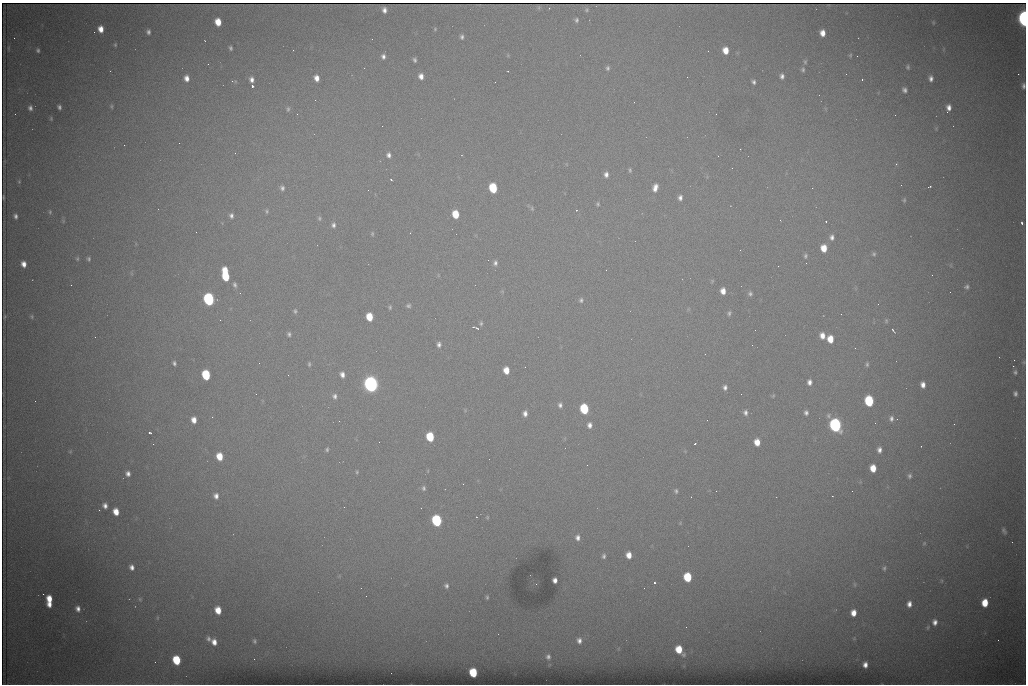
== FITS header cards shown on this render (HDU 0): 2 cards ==
NAXIS1  =                 1024 /fastest changing axis
NAXIS2  =                  682 /next to fastest changing axis

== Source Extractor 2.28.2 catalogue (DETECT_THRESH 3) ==
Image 1024 x 682 px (HDU 0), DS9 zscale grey, 1 PNG px = 1 image px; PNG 1028 x 686 px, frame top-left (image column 1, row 682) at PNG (2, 3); no overlay
Background 4540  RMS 44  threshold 132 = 3 sigma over >= 5 px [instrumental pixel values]
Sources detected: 220; all 220 listed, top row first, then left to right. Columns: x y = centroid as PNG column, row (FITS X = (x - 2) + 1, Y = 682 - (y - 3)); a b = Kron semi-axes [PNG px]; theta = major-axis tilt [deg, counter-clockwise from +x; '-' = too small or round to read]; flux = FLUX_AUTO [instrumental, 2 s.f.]
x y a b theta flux
384 10 5 4 - 1.3e+04
587 10 6 5 - 4.9e+03
1024 18 9 4 -86 9.4e+05
576 20 6 5 - 6.5e+03
218 22 6 5 - 4.9e+04
933 22 5 4 - 3.1e+03
101 29 6 5 - 2.8e+04
435 29 5 4 - 3.2e+03
148 32 5 4 - 7.8e+03
822 33 6 5 - 2.5e+04
462 37 5 4 - 7.3e+03
14 38 2 2 - 1.3e+03
115 45 5 4 - 3.4e+03
8 48 5 3 - 2.3e+03
231 48 4 3 - 5.3e+03
38 50 5 4 - 5.6e+03
726 50 6 5 - 3.8e+04
850 55 5 3 - 3.6e+03
383 56 6 5 - 1.0e+04
857 56 2 2 - 1.5e+03
415 60 4 3 - 6.1e+03
805 62 6 5 - 5.0e+03
208 64 3 2 - 2.9e+03
908 67 6 5 - 5.4e+03
608 68 6 5 - 6.7e+03
803 70 6 5 - 6.0e+03
1018 74 2 2 - 1.5e+04
421 76 6 5 - 1.8e+04
782 76 6 4 -87 1.0e+04
187 78 6 5 - 1.9e+04
316 78 6 5 - 2.2e+04
931 78 6 5 - 1.3e+04
252 79 6 5 - 1.5e+04
862 79 3 2 - 5.2e+03
754 82 4 4 - 7.1e+03
252 86 3 3 - 1.0e+05
1023 86 8 5 -88 9.7e+03
904 90 6 5 - 9.6e+03
111 106 6 4 -74 4.2e+03
59 107 4 4 - 7.2e+03
30 108 5 5 - 9.5e+03
949 108 7 5 84 1.7e+04
288 109 8 5 83 6.7e+03
947 112 2 2 - 3.1e+03
297 114 3 3 - 2.9e+03
51 118 5 4 - 3.2e+03
382 126 2 2 - 1.6e+03
179 143 2 2 - 3.7e+03
124 145 2 2 - 1.9e+03
740 149 2 2 - 2.9e+03
235 153 2 2 - 1.5e+03
389 155 6 5 - 1.1e+04
896 164 4 3 - 3.0e+03
630 170 6 4 -89 4.9e+03
606 174 6 5 - 1.3e+04
391 179 3 2 - 4.3e+03
19 182 5 5 - 4.1e+03
901 185 2 2 - 1.6e+03
930 187 4 2 - 3.0e+03
282 188 6 6 - 8.6e+03
493 188 7 5 -78 1.6e+05
655 188 9 6 74 2.2e+04
812 188 3 2 - 4.0e+03
368 190 2 2 - 8.6e+03
4 197 4 2 - 3.0e+03
680 198 6 5 - 1.1e+04
904 200 6 4 89 4.3e+03
598 204 5 4 - 4.6e+03
532 208 7 5 -70 5.3e+03
576 210 3 2 - 6.1e+03
267 211 6 5 - 4.8e+03
50 212 6 4 88 4.3e+03
456 214 6 5 - 7.5e+04
15 216 5 4 - 8.7e+03
231 216 6 5 - 8.9e+03
319 218 6 6 - 5.5e+03
780 220 3 2 - 2.6e+03
826 221 3 2 - 1.9e+03
1022 223 4 3 - 5.1e+03
333 225 6 5 - 8.9e+03
372 234 6 4 -90 4.1e+03
832 237 6 5 - 1.1e+04
824 248 6 5 - 4.4e+04
874 254 6 5 - 5.7e+03
805 256 6 4 81 5.7e+03
77 259 6 4 90 4.3e+03
89 259 5 4 - 5.3e+03
488 260 2 2 - 1.9e+03
495 263 7 6 - 9.3e+03
806 263 2 2 - 1.4e+03
24 264 6 4 -72 2.0e+04
778 266 3 2 - 2.1e+03
606 270 2 2 - 1.5e+03
225 271 7 3 -90 3.8e+04
226 276 10 6 -75 1.1e+05
71 285 2 2 - 7.1e+03
235 285 6 4 -70 6.9e+03
967 287 7 6 - 7.4e+03
723 291 6 5 - 2.4e+04
750 293 6 6 - 7.0e+03
209 299 7 6 - 6.4e+05
581 300 6 5 - 6.9e+03
408 306 7 5 1 6.4e+03
390 307 6 4 81 4.7e+03
295 311 5 5 - 5.3e+03
729 313 7 5 73 6.0e+03
841 314 2 2 - 2.3e+03
32 316 6 5 - 4.4e+03
4 317 3 2 - 2.7e+03
369 317 6 5 - 7.0e+04
886 321 6 5 - 4.6e+03
481 323 7 4 81 5.4e+03
476 328 7 2 -22 5.1e+03
755 330 2 2 - 1.3e+03
893 331 7 3 -51 4.0e+03
289 334 5 4 - 6.4e+03
822 336 6 5 - 2.3e+04
830 339 6 5 - 4.6e+04
439 344 7 5 -85 1.0e+04
752 345 2 2 - 4.2e+03
1014 360 2 2 - 2.5e+03
1024 362 6 5 - 5.1e+03
174 363 4 3 - 6.2e+03
259 363 2 2 - 1.7e+03
309 364 6 4 -90 4.6e+03
867 364 6 4 90 5.4e+03
1013 366 2 2 - 2.2e+04
525 367 2 2 - 1.8e+03
506 370 6 5 - 3.7e+04
1015 372 7 6 - 7.4e+03
206 375 7 5 -76 1.9e+05
288 375 2 2 - 1.7e+03
342 375 6 5 - 1.5e+04
809 382 6 5 - 1.4e+04
371 384 8 7 - 1.6e+06
923 385 6 4 -78 1.8e+04
725 387 7 6 - 1.1e+04
1015 393 6 5 - 9.0e+03
256 394 2 2 - 1.8e+03
334 396 7 6 - 1.0e+04
773 396 6 3 46 3.4e+03
35 401 2 2 - 1.5e+03
869 401 7 6 - 2.3e+05
560 405 6 6 - 9.0e+03
584 409 7 5 -79 1.9e+05
745 412 8 6 -72 1.1e+04
525 413 6 4 -87 1.4e+04
806 413 6 5 - 9.2e+03
891 418 7 5 -86 9.6e+03
194 420 6 5 - 2.4e+04
339 421 2 2 - 1.5e+03
875 423 2 2 - 1.7e+03
954 424 2 2 - 9.7e+03
589 425 6 5 - 1.3e+04
835 425 7 6 - 9.0e+05
150 433 3 3 - 4.4e+03
430 437 7 5 -79 1.3e+05
757 442 6 5 - 3.7e+04
153 444 2 2 - 1.7e+03
695 444 3 2 - 2.6e+03
327 449 5 4 - 5.0e+03
879 450 6 5 - 1.3e+04
70 452 6 4 1 2.9e+03
220 456 7 5 -76 5.7e+04
587 465 2 2 - 3.5e+03
873 468 6 5 - 4.5e+04
357 472 5 4 - 3.7e+03
128 473 5 5 - 1.2e+04
910 476 6 5 - 7.0e+03
463 484 2 2 - 1.6e+03
424 488 7 5 -78 7.3e+03
676 491 7 5 -82 6.3e+03
716 491 2 2 - 2.2e+03
852 491 2 2 - 1.3e+03
216 496 9 7 -77 1.7e+04
832 496 2 2 - 2.0e+03
105 506 5 5 - 1.3e+04
344 507 2 2 - 4.2e+03
116 512 6 5 - 3.6e+04
487 517 4 4 - 3.0e+03
437 520 7 6 - 3.9e+05
680 523 4 4 - 2.8e+03
1004 531 7 4 -61 7.2e+03
578 537 7 6 - 1.3e+04
924 543 6 5 - 4.3e+03
629 555 6 5 - 2.9e+04
604 556 7 5 79 7.4e+03
132 567 7 6 - 1.5e+04
884 568 7 6 - 7.1e+03
687 577 7 6 - 1.3e+05
555 580 5 4 - 1.4e+04
942 581 6 4 90 3.8e+03
654 583 3 3 - 9.9e+04
855 584 8 4 -81 4.6e+03
446 586 7 6 - 9.2e+03
43 594 2 2 - 9.6e+03
487 597 5 3 - 4.5e+03
49 599 7 5 86 3.9e+04
140 599 7 6 - 6.2e+03
985 603 6 5 - 6.4e+04
49 604 5 4 - 2.0e+04
909 604 8 6 85 1.9e+04
78 609 7 6 - 1.4e+04
218 610 6 5 - 4.4e+04
853 613 6 5 - 2.9e+04
157 618 6 4 89 4.2e+03
935 622 8 7 - 1.8e+04
928 627 7 5 68 5.6e+03
854 638 5 5 - 3.1e+03
208 639 7 5 -55 9.1e+03
579 640 7 5 -81 1.3e+04
998 640 2 2 - 1.2e+03
254 641 5 4 - 4.9e+03
214 642 7 5 -74 2.2e+04
679 650 8 5 -57 6.3e+04
548 657 4 4 - 7.6e+03
254 659 2 2 - 5.4e+03
176 660 7 5 -71 1.4e+05
865 665 6 4 88 1.6e+04
473 672 6 5 - 1.3e+05
At the frame edge (FLAGS 8, measured only in part): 3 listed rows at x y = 1024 18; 1023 86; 1024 362

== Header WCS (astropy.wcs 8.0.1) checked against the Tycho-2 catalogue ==
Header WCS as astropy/WCSLIB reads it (CRVAL/CRPIX/CD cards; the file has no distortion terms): RA---TAN/DEC--TAN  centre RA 07:06:07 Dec +31:10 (106.53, +31.16 deg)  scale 1.43 arcsec/px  FOV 24.4' x 16.3'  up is -93 deg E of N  parity flipped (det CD > 0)
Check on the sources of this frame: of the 60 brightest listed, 9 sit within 2.1 arcsec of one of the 15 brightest Tycho-2 stars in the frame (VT <= 12.35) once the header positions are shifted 0.48 arcsec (0.23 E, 0.42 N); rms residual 0.87 arcsec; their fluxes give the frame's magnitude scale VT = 24.99 - 2.5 log10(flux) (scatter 0.09 mag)
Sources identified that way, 9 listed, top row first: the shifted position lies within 2.1 arcsec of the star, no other Tycho-2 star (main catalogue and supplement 1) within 4.2 arcsec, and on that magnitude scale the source's flux lands within +1.5 / -3 mag of the star's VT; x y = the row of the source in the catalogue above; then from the Tycho-2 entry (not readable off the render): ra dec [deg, ICRS J2000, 3 dp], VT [Tycho-2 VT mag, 2 dp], TYC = Tycho-2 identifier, HIP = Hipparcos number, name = IAU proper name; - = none
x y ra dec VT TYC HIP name
493 188 106.458 +31.151 12.35 2438-728-1 - -
209 299 106.516 +31.041 10.39 2438-398-1 - -
206 375 106.551 +31.041 11.84 2438-663-1 - -
371 384 106.552 +31.106 9.20 2438-180-1 - -
869 401 106.550 +31.305 11.61 2438-184-1 - -
584 409 106.559 +31.192 11.79 2438-1039-1 - -
835 425 106.562 +31.292 10.01 2438-106-1 - -
437 520 106.614 +31.135 11.36 2438-550-1 - -
473 672 106.684 +31.152 11.76 2438-931-1 - -